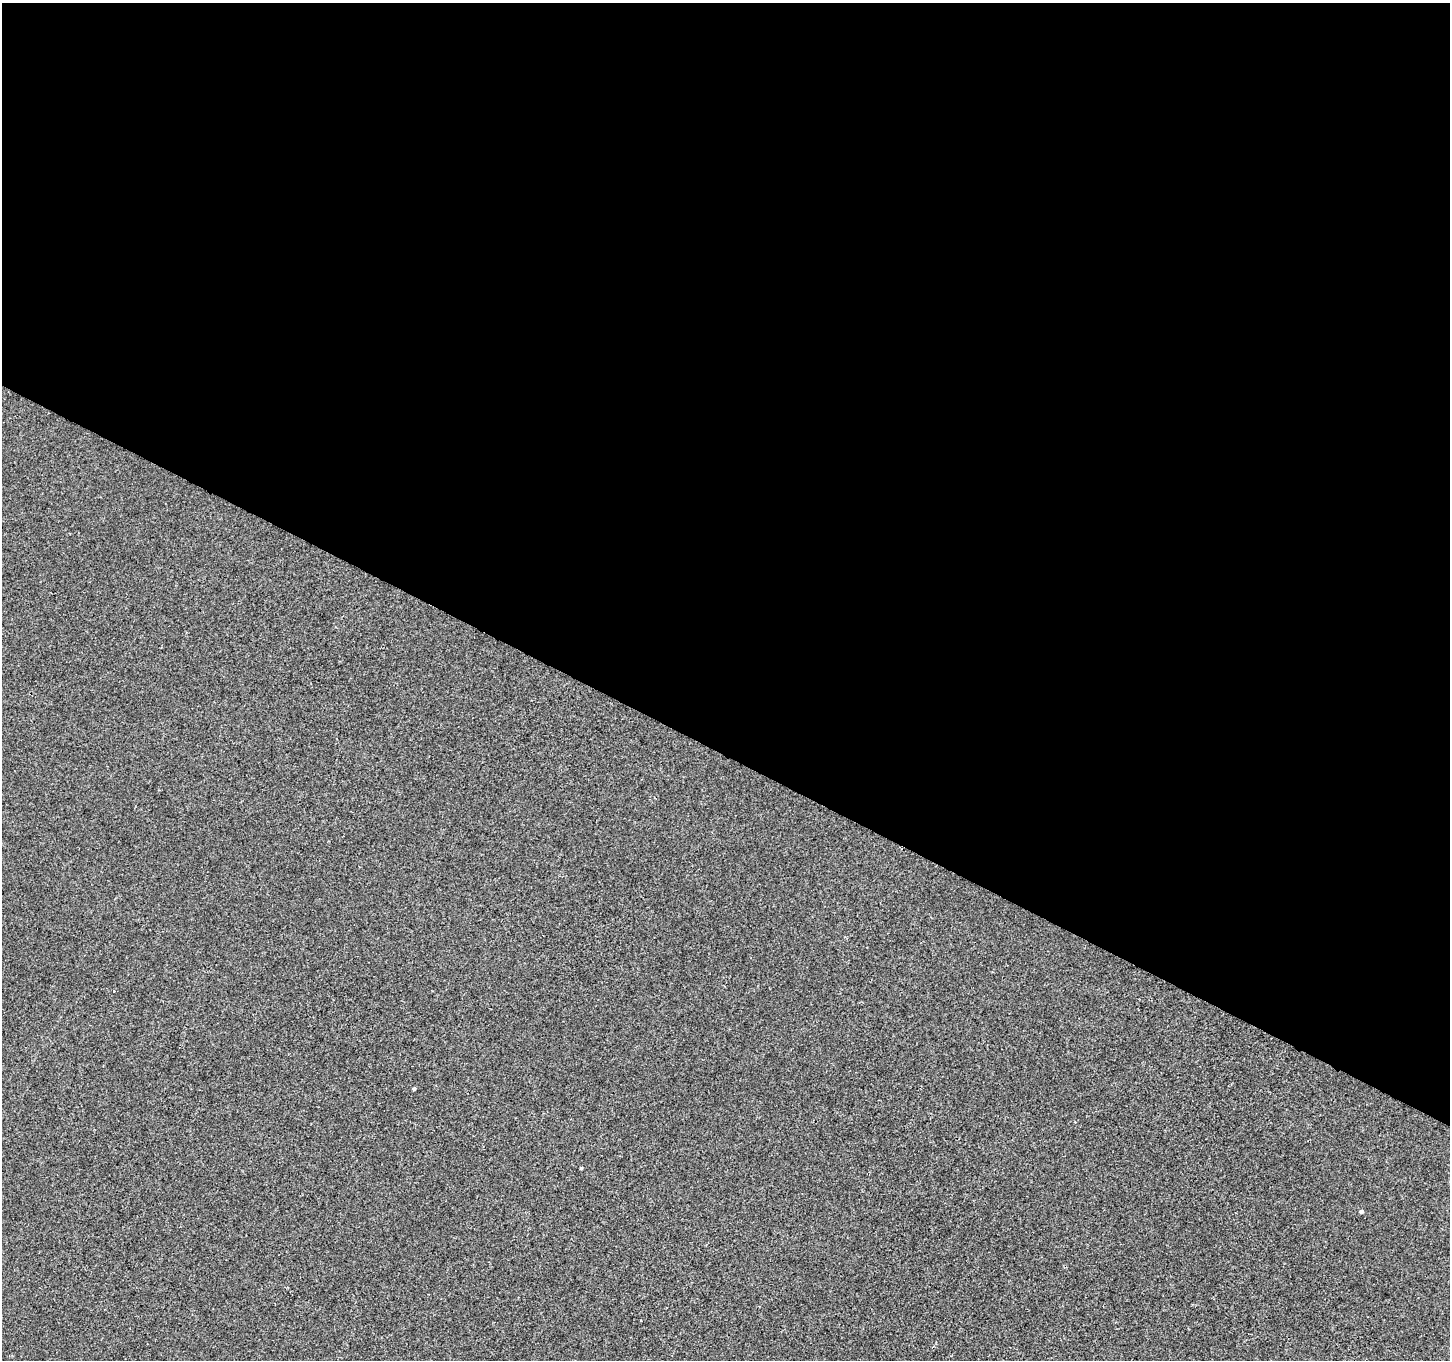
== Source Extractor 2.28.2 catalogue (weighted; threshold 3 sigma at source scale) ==
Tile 3 of 4 x 4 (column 3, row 1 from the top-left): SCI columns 2899-4346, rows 4270-5627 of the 5801 x 5890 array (HDU 1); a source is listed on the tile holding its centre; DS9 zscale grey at full resolution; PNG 1452 x 1362 px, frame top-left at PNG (2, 3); no overlay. Shown black and unused: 55% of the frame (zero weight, under 2 of 3 exposures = <1% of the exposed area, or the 3 px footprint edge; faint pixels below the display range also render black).
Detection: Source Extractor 2.28.2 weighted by HDU 2 'WHT'; one run over the whole footprint, this tile lists its part. Background 5.86e-04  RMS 0.0042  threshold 0.0187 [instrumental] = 3 sigma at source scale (4.5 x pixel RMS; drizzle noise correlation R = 1.50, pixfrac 1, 0.0396/0.0396 arcsec/px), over >= 5 px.
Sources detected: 3; all 3 listed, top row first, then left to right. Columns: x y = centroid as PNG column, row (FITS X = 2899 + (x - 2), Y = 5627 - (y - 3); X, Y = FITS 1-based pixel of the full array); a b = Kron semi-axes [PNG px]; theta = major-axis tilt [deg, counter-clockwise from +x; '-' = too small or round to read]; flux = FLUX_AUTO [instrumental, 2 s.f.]
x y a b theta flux
414 1089 3 3 - 1.5
581 1168 3 3 - 0.76
1361 1211 4 4 - 1.1